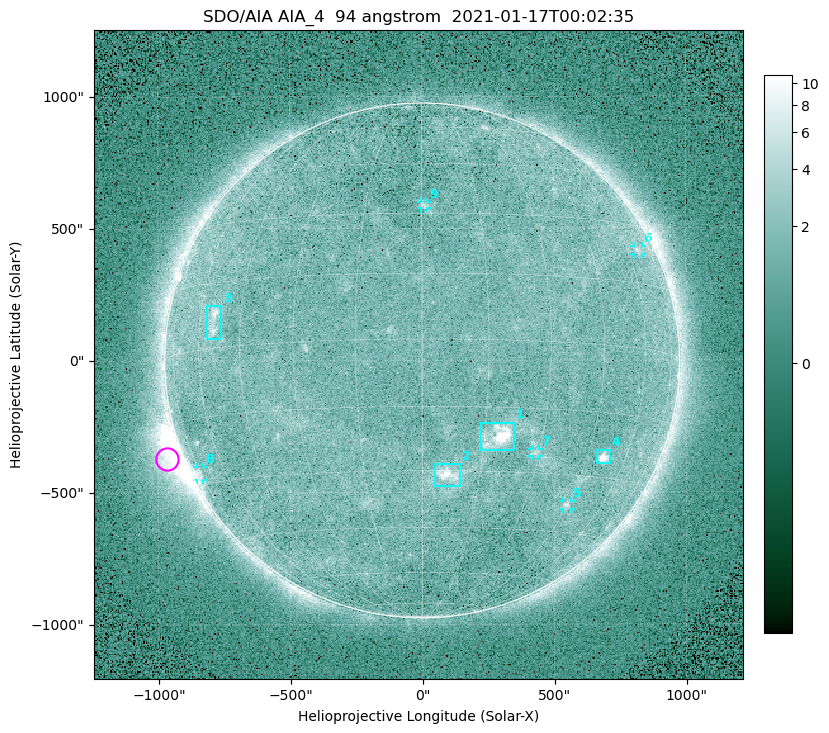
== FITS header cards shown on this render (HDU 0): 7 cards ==
TELESCOP= 'SDO/AIA '
INSTRUME= 'AIA_4   '
WAVELNTH=                   94
WAVEUNIT= 'angstrom'
DATE-OBS= '2021-01-17T00:02:35.12'
CTYPE1  = 'HPLN-TAN'
CTYPE2  = 'HPLT-TAN'

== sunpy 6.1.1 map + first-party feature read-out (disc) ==
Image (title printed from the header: SDO/AIA AIA_4  94 angstrom  2021-01-17T00:02:35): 512 x 512 px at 4.8 arcsec/px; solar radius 976 arcsec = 203 px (full disc in frame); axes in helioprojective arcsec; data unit not stated in the header (colour bar unlabelled)
Orientation: roll -0.138 deg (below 1 deg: not rotated)
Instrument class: DISC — disc imager (sunpy class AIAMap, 94 A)
Bright regions (active regions / flare kernels): reference = the median radial profile (limb darkening/brightening removed); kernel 5 px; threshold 5 sigma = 1.91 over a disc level ~1.65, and >= 1.15x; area >= 9 px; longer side >= 5 px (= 24 arcsec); searched inside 0.97 R_sun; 9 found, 9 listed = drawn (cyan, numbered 1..; 5 of them under ~33 arcsec drawn as corner ticks so the feature stays visible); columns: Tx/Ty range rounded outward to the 10 arcsec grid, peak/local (2 s.f.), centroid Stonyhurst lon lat
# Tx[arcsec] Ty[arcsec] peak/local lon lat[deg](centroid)
1 220..350 -340..-230 13 +18 -22
2 50..150 -480..-390 6 +7 -31
3 -820..-760 80..210 4.4 -54 +6
4 660..710 -390..-340 8.5 +51 -25
5 530..560 -570..-530 3.5 +45 -37
6 800..840 400..430 2.6 +66 +23
7 420..440 -360..-330 2.5 +29 -25
8 -860..-830 -450..-400 2.8 -75 -27
9 -10..20 570..600 2.7 +1 +32
Off-limb structures (1.02-1.3 R_sun): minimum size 50 px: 4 found; the strongest spans PA ~95..130 deg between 1.02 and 1.21 R_sun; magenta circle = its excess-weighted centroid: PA ~110 deg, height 1.06 R_sun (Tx ~-970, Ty ~-370 arcsec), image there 5.2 x the reference